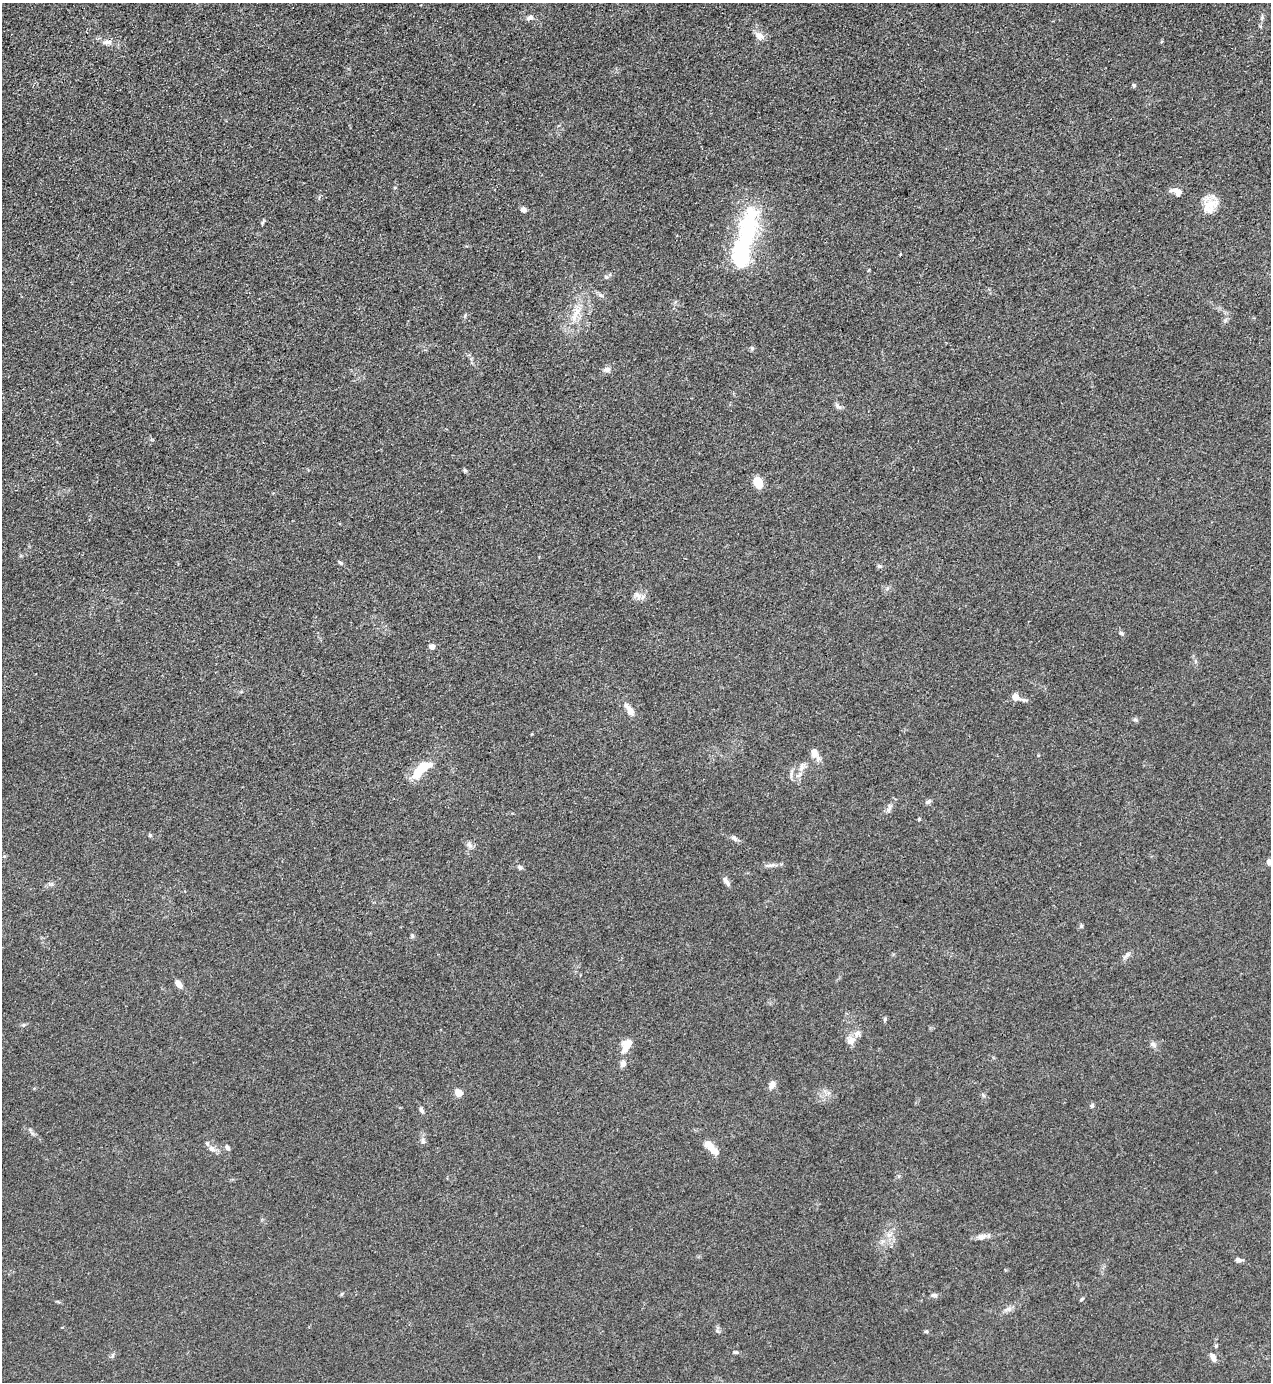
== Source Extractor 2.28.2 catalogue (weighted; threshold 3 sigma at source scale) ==
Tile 11 of 4 x 4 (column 3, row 3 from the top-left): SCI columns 2822-4090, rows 1382-2761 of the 5510 x 5523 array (HDU 1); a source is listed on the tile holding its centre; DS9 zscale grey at full resolution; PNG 1273 x 1384 px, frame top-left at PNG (2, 3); no overlay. Shown black and unused: <1% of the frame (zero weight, under 3 of 4 exposures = <1% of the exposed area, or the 3 px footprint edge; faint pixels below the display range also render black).
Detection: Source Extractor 2.28.2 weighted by HDU 2 'WHT'; one run over the whole footprint, this tile lists its part. Background 0.0432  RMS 0.0049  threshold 0.0221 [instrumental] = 3 sigma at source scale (4.5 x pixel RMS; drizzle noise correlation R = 1.50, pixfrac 1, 0.05/0.05 arcsec/px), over >= 5 px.
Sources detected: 76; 3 inside a brighter object's white glare — not listed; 1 inside a brighter listed object's ellipse — not listed separately; the other 72 listed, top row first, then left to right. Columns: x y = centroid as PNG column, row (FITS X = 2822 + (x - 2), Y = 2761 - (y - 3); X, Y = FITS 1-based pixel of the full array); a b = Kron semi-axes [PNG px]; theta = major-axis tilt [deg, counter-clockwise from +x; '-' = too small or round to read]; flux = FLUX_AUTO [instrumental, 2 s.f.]
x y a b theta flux
1262 17 7 4 72 0.86
530 18 9 6 25 1.9
759 36 14 10 -36 3.6
107 42 14 6 6 2.9
1134 85 6 4 -21 0.75
1177 192 13 9 -45 3.3
1210 205 25 17 59 8.7
523 209 8 6 -35 1.4
263 222 9 3 64 0.69
741 257 26 15 84 45
869 270 5 3 - 0.46
606 277 7 5 -4 1.1
600 295 9 5 -26 1.4
576 312 20 10 61 7.2
752 348 7 5 -68 0.88
607 369 9 6 2 2.4
838 406 13 5 -39 1.5
465 470 6 4 -67 0.79
758 483 11 8 -65 9
340 563 7 4 -38 0.82
879 566 7 5 -15 0.98
637 595 15 7 -58 2.9
1121 633 7 5 -28 1
432 646 6 6 - 2.3
1016 697 7 6 - 4.7
1024 700 10 4 -15 1.2
629 710 20 7 -55 4.1
1135 720 7 5 -41 0.95
814 753 12 9 -67 3.9
429 765 10 8 14 2.7
802 767 13 7 71 2.9
418 772 12 8 56 11
928 802 8 5 30 1.2
889 808 13 5 77 1.8
919 819 4 3 - 0.7
150 835 5 4 - 0.81
734 838 10 6 -31 1.6
469 845 10 7 -38 1.8
1269 862 7 6 - 1.2
773 865 22 5 0 2.4
520 867 8 5 -38 1.1
726 882 14 6 -56 2
1081 926 6 4 72 0.65
412 936 6 5 - 0.76
1127 955 12 6 44 1.9
178 984 10 6 -47 3.3
885 1019 7 4 84 0.78
23 1025 6 3 70 0.63
851 1040 10 9 - 4
1153 1044 10 6 -36 1.6
627 1045 16 8 55 8.2
623 1064 8 6 72 2.3
772 1085 8 6 62 4.3
458 1093 5 4 - 13
1092 1106 6 5 - 0.99
421 1110 9 5 -59 1.2
423 1141 11 6 87 1.7
710 1147 24 8 -48 6.5
227 1148 8 5 -54 1.4
211 1149 10 7 -39 2.8
889 1235 7 4 -18 1.5
981 1237 13 8 13 2.8
1239 1260 10 5 -12 1.4
342 1294 6 4 87 0.56
934 1295 10 5 -5 1.3
1082 1299 6 4 38 0.64
1008 1309 13 5 21 2.1
718 1331 7 4 -37 0.73
926 1331 5 4 - 0.68
736 1352 6 4 -18 0.78
112 1355 8 3 71 0.79
1213 1357 12 6 -64 2.4